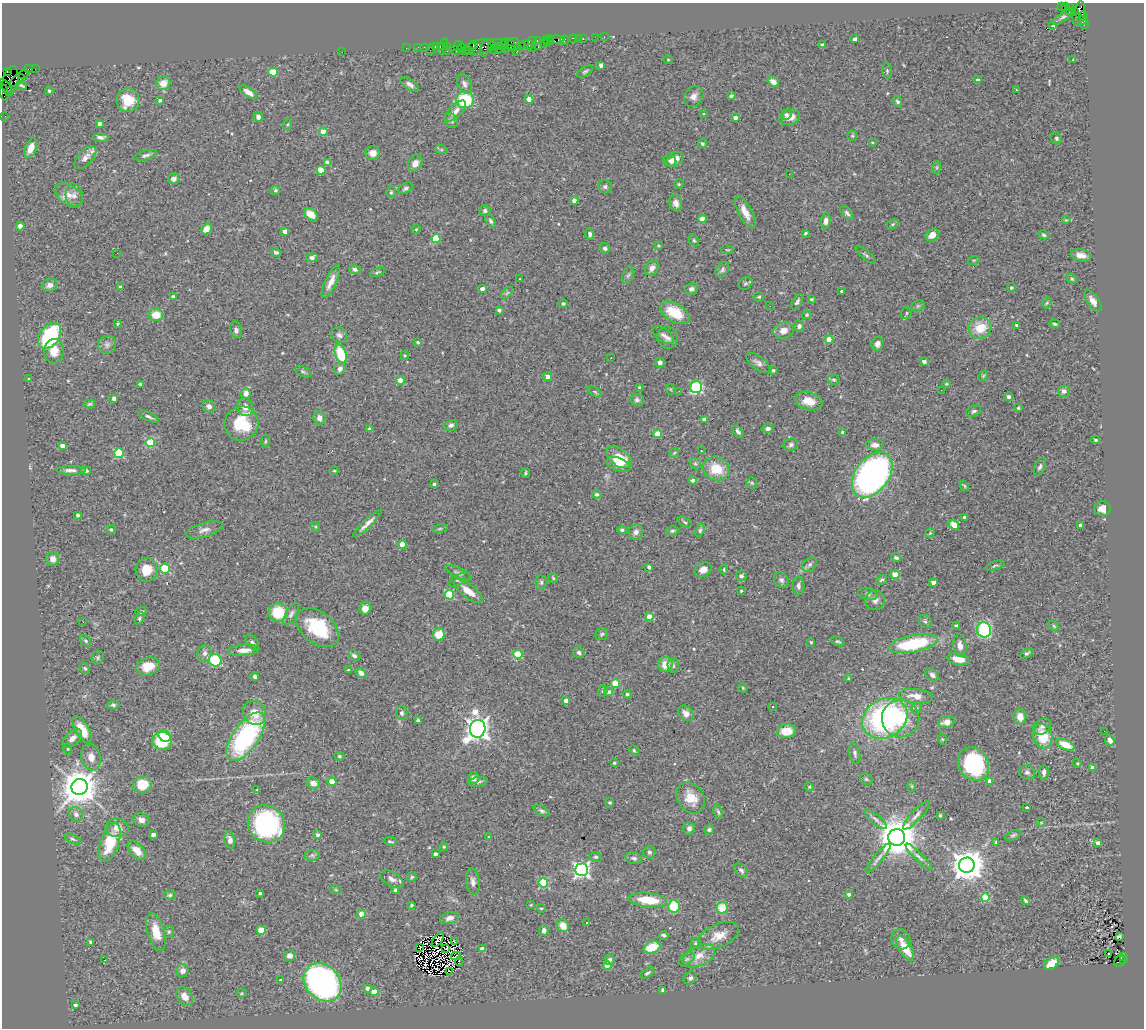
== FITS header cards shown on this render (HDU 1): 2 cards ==
NAXIS1  =                 1142
NAXIS2  =                 1026

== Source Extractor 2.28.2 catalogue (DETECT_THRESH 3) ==
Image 1142 x 1026 px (HDU 1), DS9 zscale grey, 1 PNG px = 1 image px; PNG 1146 x 1030 px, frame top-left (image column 1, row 1026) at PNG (2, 3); each listed source drawn as its Kron ellipse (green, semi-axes under 4 px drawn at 4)
Background 0.956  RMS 0.063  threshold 0.189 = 3 sigma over >= 5 px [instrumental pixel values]
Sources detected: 541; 12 with non-positive FLUX_AUTO (blend fragments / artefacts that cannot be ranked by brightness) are neither listed nor drawn; of the other 529, the 500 brightest by FLUX_AUTO listed and drawn (29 fainter detections omitted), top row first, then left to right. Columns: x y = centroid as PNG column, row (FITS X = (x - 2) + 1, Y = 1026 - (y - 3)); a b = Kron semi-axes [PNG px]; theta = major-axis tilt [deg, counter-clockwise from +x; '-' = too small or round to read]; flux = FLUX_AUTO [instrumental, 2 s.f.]
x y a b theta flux
1062 7 3 2 - 27
1065 7 3 2 - 600
1070 7 3 2 - 53
1075 11 3 3 - 750
1069 12 2 2 - 33
1079 13 12 6 75 1500
1064 16 13 4 31 13
1083 16 4 3 - 530
1082 20 5 4 - 320
1084 25 3 2 - 76
1052 26 3 3 - 370
595 37 4 2 - 28
604 37 2 2 - 20
573 38 4 3 - 210
578 38 2 2 - 26
583 38 3 2 - 110
855 39 4 3 - 24
537 40 3 2 - 100
546 40 3 2 - 130
556 40 9 4 2 420
564 40 4 4 - 46
532 41 4 2 - 130
549 41 5 3 - 210
513 42 7 2 -10 340
497 43 6 2 3 370
544 43 3 2 - 150
504 44 6 3 66 220
524 44 2 2 - 110
473 45 4 2 - 84
511 45 7 4 -52 300
529 45 5 4 - 81
822 45 4 3 - 16
440 46 3 3 - 92
443 46 9 2 73 140
458 46 5 3 - 140
500 46 3 2 - 240
521 46 2 2 - 68
418 47 2 2 - 53
424 47 2 2 - 48
435 47 3 2 - 110
447 47 3 2 - 84
479 47 16 7 11 940
495 47 2 2 - 97
538 47 3 2 - 270
406 48 2 2 - 40
462 48 5 3 - 160
470 48 7 3 54 150
485 48 8 2 78 490
531 48 3 2 - 190
430 49 5 2 - 250
500 49 4 2 - 230
505 49 3 2 - 33
455 50 4 3 - 280
465 50 3 2 - 140
493 50 2 2 - 82
447 51 3 2 - 110
517 51 3 2 - 12
342 52 2 2 - 14
668 60 4 4 - 4.3
1073 60 3 2 - 4.5
601 65 4 4 - 22
28 69 4 2 - 110
35 69 2 2 - 31
7 71 3 2 - 24
585 71 9 4 33 8.1
887 71 8 5 -83 7.4
273 72 4 4 - 180
24 74 6 2 46 120
17 80 8 5 38 810
978 80 3 3 - 7.6
10 81 15 7 79 1200
773 82 6 4 -35 36
163 83 7 6 - 45
410 84 10 5 -32 17
464 84 10 6 -65 16
6 86 8 3 -49 520
22 86 6 2 -26 7
1016 89 3 2 - 9.6
49 91 4 3 - 6.4
248 92 10 4 -34 36
4 93 8 4 -78 420
694 96 11 9 57 26
731 96 3 3 - 6.7
529 99 4 4 - 67
128 100 12 11 - 120
160 100 4 4 - 10
465 100 9 8 - 240
897 101 5 4 - 11
455 111 13 6 47 29
703 113 3 3 - 15
786 114 5 5 - 13
5 116 2 2 - 39
258 117 5 4 - 21
735 117 4 3 - 21
790 117 10 7 19 34
451 121 7 6 - 10
100 124 4 3 - 21
288 124 5 3 - 4
323 132 4 4 - 82
852 136 5 5 - 5.3
100 137 8 4 0 15
1056 138 6 5 - 7
872 142 4 3 - 4.1
702 143 4 3 - 8.5
31 148 10 5 68 44
441 149 6 4 -20 6
373 153 7 7 - 36
146 155 12 5 15 13
85 158 14 7 46 32
675 159 9 6 34 29
670 160 6 5 - 12
328 162 4 4 - 40
415 163 9 6 56 24
937 167 6 4 72 5.9
321 170 4 4 - 97
789 174 2 2 - 6.2
173 179 6 5 - 16
679 184 5 4 - 4.6
605 187 7 6 - 9.5
406 188 8 5 28 9.4
275 190 4 4 - 6.8
391 192 5 5 - 6.8
69 195 15 10 -32 40
74 196 12 8 -80 22
574 200 4 4 - 23
676 203 8 6 -73 26
485 211 5 5 - 10
745 212 18 6 -62 45
847 213 8 4 -49 12
311 214 8 5 -43 52
702 219 4 4 - 58
1066 220 5 4 - 4.7
491 221 7 4 -58 8.1
826 221 8 5 85 20
893 224 6 3 27 5.5
20 226 4 4 - 34
206 229 6 4 42 37
416 229 4 4 - 4.7
285 231 4 4 - 30
805 233 4 3 - 5.2
590 234 6 4 -86 12
932 235 7 5 35 39
1044 235 5 4 - 6.4
436 239 4 4 - 170
694 240 6 4 -66 6.6
658 245 3 3 - 5.8
605 248 5 5 - 12
727 250 7 3 -8 4.2
276 252 5 4 - 8.8
117 253 2 2 - 52
866 255 12 3 -39 9
1081 255 10 6 -10 31
312 257 6 4 12 15
974 260 6 3 17 4.5
652 268 8 6 56 25
355 269 5 4 - 11
722 269 8 5 52 11
377 272 8 4 23 6.7
628 275 9 5 68 9.9
519 279 3 2 - 5.6
1072 279 5 4 - 6.6
331 282 18 5 65 39
745 283 7 6 - 8.5
50 285 8 6 18 22
121 287 4 4 - 12
1011 288 4 4 - 7.3
482 289 4 3 - 24
691 289 6 5 - 16
841 291 3 3 - 6.5
507 293 7 4 44 7.7
173 297 4 3 - 15
759 297 5 4 - 5.6
811 299 3 3 - 5.5
1093 301 12 6 -55 28
797 302 8 4 57 9.4
563 303 4 4 - 9.3
1047 303 5 5 - 6
770 306 2 2 - 6.7
918 306 7 5 29 7.7
499 310 4 3 - 15
675 313 16 9 -31 130
906 313 5 5 - 8.5
156 315 7 6 - 71
807 315 4 4 - 7.2
118 324 4 3 - 4.7
1055 324 5 3 - 6.3
1016 325 3 3 - 6.3
799 326 5 5 - 12
980 328 11 10 - 94
236 330 8 6 -79 13
784 330 10 8 18 31
339 335 8 7 - 14
663 335 12 6 -35 19
50 336 14 9 52 390
667 338 11 10 - 24
829 339 4 4 - 84
418 342 3 3 - 7.6
877 344 7 5 68 19
107 345 9 8 - 17
54 351 12 9 88 52
341 354 10 5 -72 160
405 355 5 4 - 4.7
611 357 3 2 - 5.3
924 361 4 3 - 18
660 362 5 4 - 19
758 363 14 6 -37 18
340 369 7 5 64 17
773 370 4 4 - 5.8
303 371 9 4 -26 8.8
983 376 5 4 - 5.8
548 377 4 4 - 26
29 379 3 3 - 4.8
400 380 4 4 - 50
834 380 6 5 - 7.7
140 384 3 3 - 6.6
946 384 4 3 - 4.1
639 387 3 3 - 4.7
696 387 6 6 - 520
670 389 5 3 - 4.9
941 390 2 2 - 3.9
679 391 2 2 - 8.8
1064 391 6 5 - 19
595 392 8 4 -35 7.3
246 394 5 5 - 32
1009 397 4 4 - 17
114 398 4 4 - 24
637 400 7 6 - 11
809 401 14 9 -15 51
89 404 6 4 16 6.1
209 406 6 6 - 19
245 407 9 8 - 24
1018 408 3 3 - 5.3
974 411 8 5 24 9.5
149 417 11 4 -24 12
319 418 7 6 - 22
704 419 4 4 - 17
242 423 17 16 - 180
451 425 7 5 15 12
768 428 6 4 0 12
370 429 3 3 - 16
738 431 6 4 -58 14
843 433 3 3 - 20
657 434 4 4 - 82
1095 440 4 3 - 4.8
265 441 7 3 81 4.7
150 443 5 4 - 240
791 445 7 6 - 12
875 445 8 5 -3 25
62 446 4 4 - 44
701 451 3 2 - 4.1
119 453 5 5 - 250
674 453 6 4 44 5.9
619 457 14 8 -37 110
619 464 12 6 -20 40
695 464 6 5 - 6.8
1040 467 9 5 67 12
716 469 13 11 -21 100
71 470 14 4 0 19
86 471 5 4 - 7.7
334 471 5 3 - 4
525 473 5 2 - 5
872 475 25 17 53 1800
693 480 4 4 - 17
752 483 5 5 - 6.2
434 484 3 3 - 12
964 486 6 3 -56 5
597 494 5 4 - 11
1102 509 8 7 - 36
78 515 3 3 - 11
964 517 3 3 - 11
685 522 7 4 -27 7.8
367 523 19 4 44 25
954 525 6 4 -43 44
1080 525 3 3 - 10
316 527 5 3 - 4.6
440 529 8 4 9 6.8
111 530 4 4 - 7.4
204 530 19 7 16 27
622 530 4 4 - 9.1
700 530 7 4 71 7.7
672 531 6 4 15 7
636 532 8 7 - 20
930 533 5 4 - 4.4
402 544 4 4 - 62
896 558 5 4 - 8.9
52 559 7 6 - 28
810 564 8 6 46 12
995 566 10 3 20 7.8
649 567 4 3 - 14
165 569 5 5 - 280
703 569 9 7 28 28
147 570 12 11 - 77
724 570 5 3 - 4.7
458 573 14 5 -26 13
895 575 4 4 - 99
741 576 5 5 - 12
553 578 5 4 - 5.6
459 579 12 5 27 11
781 580 8 6 -47 13
882 580 6 4 33 8
541 582 7 5 -79 9.3
934 583 4 4 - 25
798 586 9 6 -87 15
468 591 17 6 -37 51
741 591 3 3 - 6.2
868 594 10 5 -16 11
449 595 5 4 - 190
875 600 10 9 - 22
365 608 6 5 - 33
141 612 5 4 - 10
278 612 10 9 - 140
291 614 12 5 59 15
649 617 4 4 - 68
139 618 6 4 67 7.9
925 621 7 6 - 9.7
83 622 2 2 - 8.4
956 626 4 3 - 7.3
1054 626 6 4 -45 5.4
317 628 24 15 -38 240
984 630 7 7 - 380
439 634 6 6 - 89
602 634 6 5 - 7.6
86 641 6 4 -41 7
252 642 9 5 -53 11
811 642 3 2 - 4.3
838 642 7 4 -24 7.2
913 644 25 8 11 310
960 645 11 6 -85 24
244 650 16 5 4 33
579 652 6 5 - 11
204 653 8 7 - 17
1027 653 7 4 30 8.6
518 654 4 4 - 150
354 656 6 4 -26 9.9
98 658 7 5 57 7.7
958 659 11 6 -12 52
215 660 6 6 - 270
665 664 7 7 - 55
148 666 12 9 19 80
673 666 7 5 -88 9.4
85 668 6 4 -43 6.4
348 670 4 3 - 4.7
361 673 6 4 -30 20
932 675 8 5 -42 15
255 677 4 4 - 10
849 678 3 3 - 4
615 684 4 4 - 120
743 688 5 4 - 4.6
603 691 6 4 70 5.7
609 692 4 3 - 16
627 694 4 3 - 7.6
916 696 17 7 -7 46
566 700 4 3 - 26
113 705 6 4 7 7.9
772 706 3 2 - 5.3
916 708 6 5 - 8.9
254 713 12 11 - 66
401 713 7 6 - 11
686 713 9 6 -44 27
1020 717 7 6 - 42
885 718 23 19 30 930
901 718 18 18 - 130
418 720 4 3 - 8.7
947 722 8 6 13 32
1042 727 9 7 32 18
478 729 9 7 78 3800
82 730 15 6 -59 78
786 731 9 6 7 80
1104 731 2 2 - 7.3
165 736 6 5 - 330
1043 736 12 9 -75 130
246 737 28 13 54 650
72 738 12 7 45 27
942 739 6 3 -72 4.6
1110 740 5 4 - 25
162 741 10 9 - 170
1065 745 9 5 -23 78
68 749 6 4 88 5.8
634 750 6 4 -62 5.8
855 753 10 5 -75 12
339 756 5 4 - 5.8
91 757 13 9 -78 37
614 763 3 3 - 8.5
1077 763 4 3 - 5.9
974 764 17 14 -57 370
1092 768 4 4 - 28
1027 772 8 7 - 13
1044 772 7 4 84 15
474 778 6 5 - 25
866 779 6 5 - 6.7
990 781 4 3 - 48
332 782 4 4 - 110
478 782 10 5 8 11
313 783 7 5 -17 19
142 785 9 8 - 110
912 786 6 4 -89 5.1
79 787 8 8 - 11000
809 787 5 4 - 5.2
257 790 4 3 - 4.9
691 798 17 13 -56 76
610 803 3 3 - 6.4
1027 807 4 3 - 11
542 811 8 4 -25 10
718 812 7 4 -71 8.7
76 814 8 6 -44 18
916 815 18 5 47 21
940 815 3 3 - 4.8
876 819 14 4 -40 15
141 820 8 6 -14 21
1041 822 5 3 - 4
266 824 19 18 - 640
117 828 11 9 -5 35
689 828 6 6 - 14
709 829 5 4 - 7.6
153 835 4 4 - 15
317 835 4 4 - 11
1013 835 8 4 25 8.4
489 837 4 4 - 4.9
897 837 8 8 - 13000
73 839 9 4 -26 9.2
230 840 8 5 -77 21
390 841 6 3 -8 6.2
110 842 20 9 72 160
996 842 3 3 - 6.3
1098 843 4 4 - 19
444 847 4 4 - 5
137 851 11 6 -45 49
649 852 6 6 - 13
435 854 3 3 - 22
312 855 7 5 6 9.3
596 857 6 5 - 7.7
919 857 18 4 -45 19
634 858 8 5 -14 11
878 858 19 4 50 19
967 865 8 7 - 7900
582 870 6 6 - 1300
741 870 8 5 -44 11
412 877 5 4 - 6.2
392 879 13 6 -31 21
473 882 13 7 -82 21
543 883 5 4 - 290
336 890 6 3 -19 4.5
396 890 4 4 - 23
260 893 3 3 - 8.2
849 894 4 4 - 11
170 895 6 4 3 7.5
985 897 4 4 - 170
648 900 19 7 -6 140
1026 901 4 3 - 8.3
411 905 4 3 - 5.2
531 905 4 3 - 4
674 906 6 6 - 160
541 908 4 3 - 5.6
722 908 6 5 - 91
361 914 4 4 - 56
450 918 9 6 15 20
587 922 3 2 - 5.5
563 926 6 6 - 49
261 930 4 4 - 130
544 930 6 5 - 14
156 932 19 8 -74 73
169 932 6 5 - 7.2
664 935 4 3 - 9.3
719 936 22 11 24 60
1119 937 3 3 - 24
901 939 10 9 - 23
438 940 8 2 53 4.9
91 942 4 3 - 8.6
454 942 3 2 - 8.1
696 944 5 5 - 7.5
652 947 8 5 20 130
419 948 3 2 - 5.8
905 948 13 6 -59 99
446 949 3 3 - 14
483 949 4 4 - 42
1109 954 3 2 - 11
290 956 5 5 - 22
456 956 5 3 - 5.5
699 956 17 10 25 54
1123 956 3 2 - 200
687 959 8 5 36 13
105 960 3 2 - 6
610 960 5 5 - 11
1123 960 3 2 - 130
459 961 5 2 - 5.1
1120 961 6 5 - 560
1051 963 8 5 35 72
608 966 4 4 - 86
183 971 6 6 - 27
450 971 3 2 - 4.8
647 973 8 4 30 9.5
690 978 7 5 39 12
281 980 4 4 - 10
323 982 21 17 -48 1200
368 989 4 4 - 29
663 990 4 3 - 8.1
374 992 4 4 - 72
241 993 5 4 - 4.9
185 996 10 7 -54 36
75 1005 4 3 - 13
At the frame edge (FLAGS 8, measured only in part): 1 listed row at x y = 4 93
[29 fainter detections neither listed nor drawn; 12 non-positive-flux detections neither listed nor drawn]